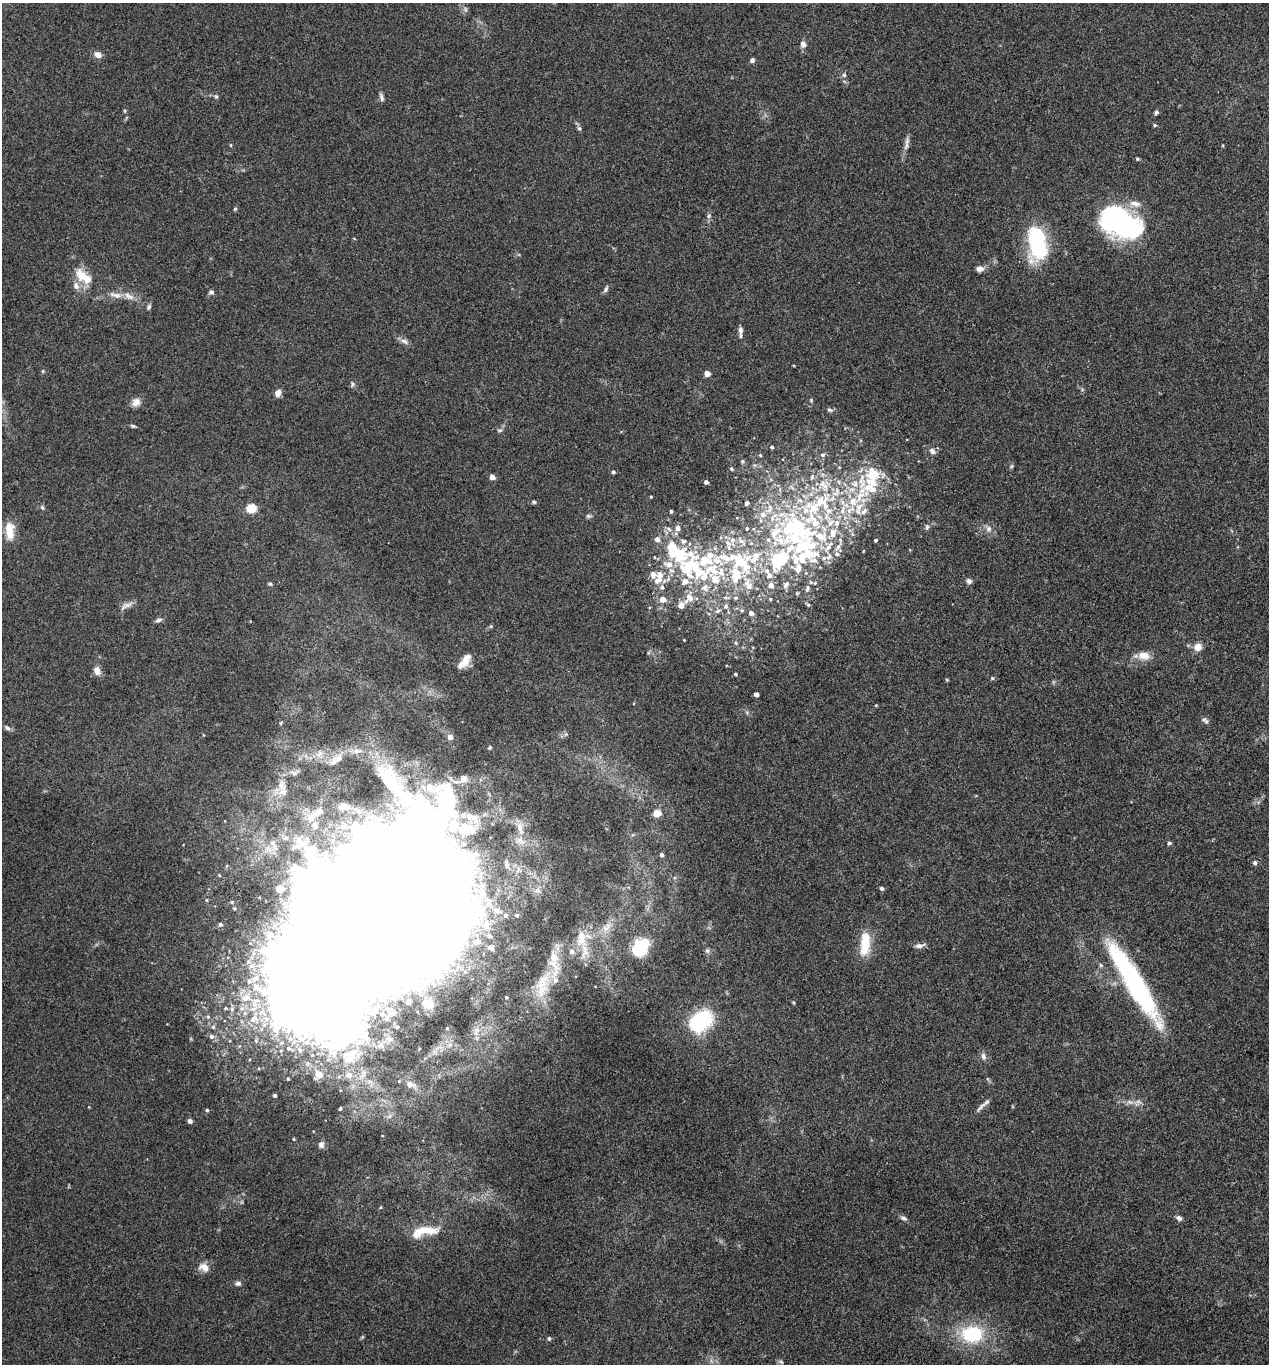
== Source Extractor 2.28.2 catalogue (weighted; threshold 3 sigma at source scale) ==
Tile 6 of 4 x 4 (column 2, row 2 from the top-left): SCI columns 1403-2669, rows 2732-4093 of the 5470 x 5459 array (HDU 1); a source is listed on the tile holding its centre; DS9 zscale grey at full resolution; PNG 1271 x 1366 px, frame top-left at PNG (2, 3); no overlay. Shown black and unused: <1% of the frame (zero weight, under 3 of 4 exposures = <1% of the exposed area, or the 3 px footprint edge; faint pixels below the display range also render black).
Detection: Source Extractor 2.28.2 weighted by HDU 2 'WHT'; one run over the whole footprint, this tile lists its part. Background 0.0779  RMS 0.0059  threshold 0.0268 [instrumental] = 3 sigma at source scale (4.5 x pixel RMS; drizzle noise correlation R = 1.50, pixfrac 1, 0.05/0.05 arcsec/px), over >= 5 px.
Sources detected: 249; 1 too faint to see at this stretch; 13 inside a brighter object's white glare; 1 cosmic-ray / hot-pixel residue — not listed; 47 inside a brighter listed object's ellipse — not listed separately; the other 187 listed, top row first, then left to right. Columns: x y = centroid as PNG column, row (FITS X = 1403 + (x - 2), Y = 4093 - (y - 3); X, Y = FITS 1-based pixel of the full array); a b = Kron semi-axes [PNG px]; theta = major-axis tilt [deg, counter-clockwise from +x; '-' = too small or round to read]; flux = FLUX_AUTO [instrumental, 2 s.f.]
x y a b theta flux
803 44 8 7 - 3
98 55 9 7 -27 3.6
752 60 6 5 - 1.5
844 75 7 6 - 1.4
216 96 7 5 -62 1
381 97 12 5 -74 1.8
124 111 5 3 - 0.68
1156 112 6 5 - 1.1
1155 125 5 4 - 0.8
579 128 6 5 - 1.2
907 141 12 6 84 2.5
231 145 5 3 - 0.53
1137 159 5 4 - 0.8
235 209 5 4 - 0.76
709 216 7 5 46 1.3
1119 224 39 30 -29 99
1038 246 28 19 88 51
979 269 9 7 -4 3
82 276 21 14 -50 11
606 289 9 5 61 1.4
211 292 6 6 - 1.5
129 296 17 7 -30 4.7
149 307 6 5 - 1.4
740 330 12 6 -85 2.4
404 341 14 6 -26 2.6
43 371 5 3 - 0.66
707 374 4 4 - 8.3
352 384 8 5 -79 1.3
278 393 8 6 54 3.6
811 400 5 5 - 0.69
136 402 12 10 33 3.9
830 410 8 5 -19 1.5
133 426 7 4 -16 0.99
500 430 8 4 -7 0.97
772 447 4 3 - 0.89
932 451 9 6 -43 2.5
760 455 4 3 - 0.57
822 455 6 5 - 1.5
742 461 5 4 - 0.87
1011 466 7 4 46 0.83
731 469 4 4 - 0.89
613 472 4 4 - 1.2
492 477 4 4 - 6
812 477 7 5 70 1.2
862 481 72 14 -89 28
706 482 4 4 - 2.4
651 497 4 3 - 0.53
820 501 39 17 34 37
534 502 6 4 -15 0.97
747 503 4 3 - 1.4
42 507 7 5 -87 1.1
251 508 9 7 15 11
843 510 13 8 76 6.8
671 511 3 3 - 1.3
763 515 8 7 - 3.5
588 516 7 6 - 1.2
827 517 17 8 -62 7
927 527 8 5 81 1.2
678 528 5 5 - 3.4
747 528 4 3 - 0.75
798 528 41 27 -53 65
989 529 9 7 -45 2.6
9 531 22 10 -87 9.8
833 533 14 9 79 6.6
732 540 8 7 - 3.1
876 540 3 3 - 1
684 541 7 6 - 1.6
741 541 8 6 -26 2.5
838 547 13 5 58 2.7
829 556 12 7 66 3.4
654 557 5 3 - 0.47
680 557 15 13 -85 15
755 557 70 22 50 62
804 557 82 28 42 80
725 558 42 11 -1 20
779 559 17 10 61 68
669 564 10 7 -16 5.8
798 569 12 7 87 5.2
660 575 11 9 80 5.9
769 575 10 8 -45 3.2
738 576 10 7 -3 7.3
704 577 30 26 -37 33
969 581 7 6 - 1.9
815 583 5 5 - 0.97
270 584 5 4 - 0.91
771 585 5 4 - 3.7
786 585 10 6 51 2.3
749 586 12 9 76 3.5
662 587 7 6 - 2
807 588 12 7 79 2.4
726 597 7 4 5 1.1
735 598 6 5 - 1.1
663 599 5 5 - 7.3
770 599 3 3 - 0.64
681 605 7 5 38 6.5
808 605 6 5 - 1
126 606 20 6 28 3.3
726 606 7 6 - 1.5
742 610 5 4 - 0.7
718 611 8 5 26 1.4
751 613 4 4 - 2.9
158 620 9 5 18 1.7
684 640 3 3 - 0.4
736 643 5 4 - 0.85
1198 647 7 7 - 6.8
1144 656 16 10 -7 7
465 661 19 8 52 7.1
97 671 7 6 - 5.7
735 674 4 3 - 0.91
992 678 5 4 - 0.69
947 680 4 4 - 0.65
756 694 4 4 - 2.8
1204 719 9 7 5 1.7
7 728 8 5 -30 1.6
450 737 5 5 - 3.4
336 759 23 9 37 7.4
464 778 8 7 - 4.8
283 792 14 11 -7 6.1
343 806 5 4 - 9.8
657 813 5 4 - 15
312 817 20 14 43 12
474 819 27 13 -42 10
520 828 21 7 -70 5.2
286 838 9 9 - 4.6
273 843 11 9 75 5.5
1169 843 6 5 - 0.93
662 855 4 4 - 1.6
1255 863 6 5 - 1.2
219 875 4 3 - 0.57
882 888 5 4 - 1.1
279 889 4 4 - 12
476 890 6 6 - 1.9
377 892 115 75 60 6400
232 902 4 4 - 0.79
497 911 12 7 -25 3.6
517 915 6 6 - 1.4
220 924 5 5 - 1.8
606 927 15 8 41 5.4
490 936 5 5 - 1.3
581 939 27 15 -89 13
477 942 5 5 - 3
865 944 33 12 85 15
919 946 12 6 7 2.5
491 948 8 6 -21 1.7
640 948 19 15 56 29
707 950 6 5 - 1.3
554 965 39 13 -81 13
1101 965 6 5 - 1
544 979 20 12 36 11
1133 981 96 17 -59 110
404 990 10 6 60 2.7
506 997 3 3 - 0.72
245 998 14 10 26 8.7
408 1002 4 4 - 3.2
428 1004 11 9 -21 13
232 1009 7 6 - 1.6
372 1012 11 6 -34 2.4
254 1019 17 16 - 16
701 1021 18 12 34 70
213 1027 6 5 - 1.1
397 1027 3 3 - 0.66
447 1028 5 5 - 1.1
476 1031 15 8 69 4.9
211 1036 7 6 - 1.9
288 1048 6 6 - 1.5
300 1050 8 6 -72 2
983 1056 10 6 -69 2.2
350 1058 23 15 27 15
319 1074 5 5 - 12
349 1075 8 7 - 4.4
410 1084 12 8 -17 4.5
275 1095 3 3 - 1.4
1130 1102 11 6 -15 2.9
982 1105 23 4 48 2.9
340 1109 3 3 - 0.99
207 1110 4 4 - 0.9
190 1121 4 4 - 2.8
294 1139 4 3 - 0.6
321 1145 9 7 76 2.3
904 1218 8 5 -14 1.5
1179 1218 7 5 -30 2.2
425 1231 37 11 9 16
204 1267 13 10 -32 5
238 1283 7 6 - 1.7
972 1334 27 20 1 35
549 1338 5 4 - 1.1
781 1362 7 4 -44 1.2
Overlapping masked pixels (flux is a lower limit): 1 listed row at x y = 377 892